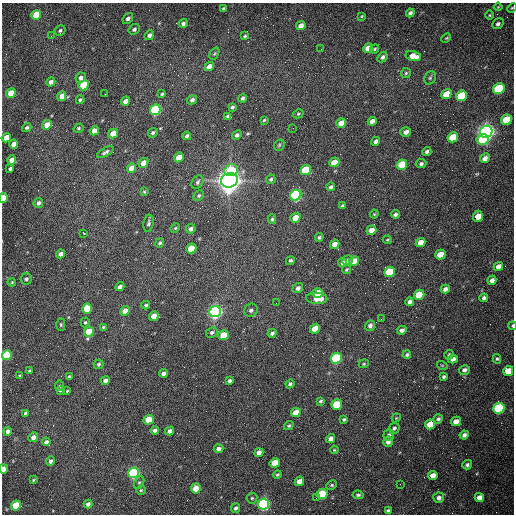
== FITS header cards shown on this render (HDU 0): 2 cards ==
NAXIS1  =                  512 /fastest changing axis
NAXIS2  =                  512 /next to fastest changing axis

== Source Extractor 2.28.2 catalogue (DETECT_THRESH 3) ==
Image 512 x 512 px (HDU 0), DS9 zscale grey, 1 PNG px = 1 image px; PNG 516 x 516 px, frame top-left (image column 1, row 512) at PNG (2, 3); each listed source drawn as its Kron ellipse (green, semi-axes under 4 px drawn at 4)
Background 1500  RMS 22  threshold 67.3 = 3 sigma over >= 5 px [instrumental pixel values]
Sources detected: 215; all 215 listed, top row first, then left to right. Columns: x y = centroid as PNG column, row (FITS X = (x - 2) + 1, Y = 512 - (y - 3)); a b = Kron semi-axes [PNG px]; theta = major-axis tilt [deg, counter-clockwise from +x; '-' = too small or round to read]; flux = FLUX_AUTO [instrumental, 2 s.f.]
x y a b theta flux
498 7 4 2 - 1.2e+03
223 8 4 3 - 1.9e+03
512 8 5 4 - 1.7e+03
410 13 4 3 - 4.0e+03
36 15 5 4 - 4.8e+04
490 15 4 3 - 1.4e+03
362 16 3 3 - 1.3e+03
128 18 6 4 50 4.6e+03
183 23 5 4 - 4.1e+03
498 24 6 5 - 3.6e+03
301 26 5 4 - 9.6e+03
134 29 6 5 - 3.2e+03
60 30 6 5 - 3.0e+03
149 35 5 4 - 4.6e+03
51 36 3 2 - 1.6e+03
245 36 4 3 - 2.1e+03
446 38 5 3 - 1.5e+03
368 48 5 4 - 1.2e+04
321 49 2 2 - 5.9e+02
375 49 5 3 - 2.1e+03
214 54 6 4 58 2.0e+03
413 56 8 5 -13 1.8e+04
382 57 6 4 49 4.5e+03
209 67 5 4 - 1.2e+04
406 73 5 5 - 2.2e+03
81 78 5 5 - 4.8e+03
430 78 7 5 61 2.9e+03
51 82 5 4 - 7.9e+03
84 85 5 5 - 6.3e+04
499 89 6 5 - 1.4e+05
11 93 5 4 - 3.1e+04
105 94 2 2 - 7.9e+02
162 94 4 3 - 1.9e+03
446 94 5 4 - 3.3e+04
62 96 5 4 - 1.1e+04
462 96 5 5 - 9.6e+04
243 98 4 3 - 3.9e+03
80 100 4 3 - 2.4e+03
192 100 5 4 - 4.4e+03
126 101 5 4 - 1.0e+04
232 107 4 3 - 2.6e+03
155 110 5 5 - 2.6e+05
298 114 6 4 29 1.8e+03
228 116 4 3 - 2.7e+03
264 120 4 4 - 1.6e+03
506 120 5 5 - 5.0e+04
372 121 4 4 - 7.8e+03
341 123 5 4 - 1.6e+04
47 125 5 4 - 1.8e+04
27 128 5 4 - 3.0e+03
79 128 5 4 - 2.2e+03
293 128 2 2 - 6.8e+02
94 131 5 4 - 1.6e+04
406 132 5 4 - 7.5e+03
486 132 6 6 - 1.1e+06
153 133 5 4 - 3.1e+03
113 134 5 4 - 2.0e+04
237 135 5 4 - 3.9e+03
187 136 4 3 - 3.4e+03
453 137 5 5 - 5.5e+04
6 138 5 4 - 1.9e+04
483 139 6 5 - 4.3e+04
376 141 4 4 - 4.7e+03
13 144 4 4 - 8.7e+03
279 145 6 4 48 2.2e+03
105 152 9 4 30 4.1e+03
427 152 5 4 - 3.8e+03
179 157 5 4 - 2.6e+04
485 158 5 4 - 8.2e+03
12 160 5 4 - 1.2e+04
334 162 5 4 - 2.3e+04
143 163 5 4 - 1.0e+04
421 164 5 4 - 3.3e+03
402 165 5 5 - 6.2e+04
132 168 5 4 - 1.5e+04
10 169 4 3 - 3.2e+03
231 170 7 6 - 5.6e+04
306 170 5 5 - 6.9e+04
271 179 5 4 - 3.0e+03
229 180 8 7 - 2.2e+06
197 182 7 5 59 3.8e+03
331 187 4 3 - 3.5e+03
144 192 3 3 - 1.7e+03
199 195 5 5 - 2.5e+03
296 195 6 5 - 3.5e+05
3 198 5 3 - 3.8e+04
38 203 5 4 - 4.3e+03
342 206 3 3 - 2.7e+03
374 214 4 3 - 1.4e+03
395 214 4 4 - 3.7e+03
478 216 5 5 - 2.1e+04
295 218 5 4 - 2.2e+04
272 219 5 4 - 2.0e+03
148 223 9 5 80 3.6e+03
175 228 5 4 - 1.6e+03
191 229 5 4 - 4.3e+03
371 230 5 4 - 1.4e+04
84 233 3 3 - 3.7e+03
319 237 4 4 - 2.7e+03
387 240 4 3 - 1.6e+03
160 243 5 4 - 2.9e+03
421 243 5 4 - 1.8e+04
335 244 5 4 - 1.2e+04
191 248 5 4 - 3.5e+04
61 254 4 4 - 7.7e+03
440 255 5 4 - 2.7e+04
290 260 5 4 - 2.8e+03
347 260 6 5 - 7.0e+03
354 261 5 4 - 2.2e+04
342 262 4 4 - 4.0e+03
498 266 5 4 - 1.0e+04
346 270 5 4 - 1.7e+03
389 272 5 5 - 6.6e+04
26 279 6 5 - 3.3e+03
492 280 5 4 - 6.6e+03
12 282 4 4 - 1.5e+03
120 287 5 3 - 5.8e+03
298 288 5 4 - 6.4e+03
445 289 5 4 - 6.1e+03
318 293 5 4 - 2.6e+04
419 295 5 5 - 4.9e+04
317 298 10 5 -4 1.8e+04
484 298 4 4 - 3.8e+03
410 302 4 4 - 5.3e+03
276 303 2 2 - 8.8e+02
146 305 4 3 - 2.4e+03
87 309 5 5 - 4.4e+04
251 310 7 6 - 5.0e+03
125 311 5 4 - 1.5e+04
215 312 6 5 - 7.3e+05
154 316 5 4 - 1.3e+04
381 319 2 2 - 8.4e+02
85 322 5 4 - 2.5e+03
61 325 6 4 -88 2.2e+03
370 325 5 4 - 4.6e+03
512 326 4 3 - 1.9e+03
103 327 4 4 - 1.7e+03
315 329 5 4 - 2.9e+04
402 330 5 4 - 5.9e+03
89 332 5 4 - 4.1e+04
212 332 6 5 - 3.6e+03
272 333 4 4 - 4.4e+03
224 335 5 5 - 3.7e+04
7 355 5 5 - 8.2e+04
407 355 4 4 - 3.0e+03
449 355 5 4 - 2.1e+03
336 358 6 5 - 1.7e+05
453 359 5 4 - 8.8e+03
497 359 5 4 - 2.0e+03
98 364 5 5 - 3.0e+03
364 364 5 4 - 1.7e+03
442 365 5 3 - 1.3e+03
464 370 6 4 15 4.5e+03
29 371 3 3 - 1.6e+03
508 371 5 5 - 3.1e+04
163 373 4 4 - 5.2e+03
19 376 3 3 - 1.6e+03
69 377 4 3 - 3.3e+03
444 377 4 3 - 2.5e+03
105 380 4 4 - 5.6e+03
229 381 4 3 - 3.6e+03
290 384 4 4 - 3.4e+03
59 386 5 4 - 1.8e+03
60 390 3 3 - 2.2e+03
67 391 3 3 - 1.4e+03
320 401 4 3 - 2.4e+03
337 404 5 5 - 6.6e+04
499 408 5 5 - 1.6e+05
296 412 5 4 - 1.7e+04
26 413 4 3 - 4.5e+03
396 418 4 3 - 1.4e+03
344 419 4 3 - 2.4e+03
438 419 5 4 - 3.4e+03
149 420 5 4 - 3.4e+04
456 421 5 4 - 1.1e+04
430 424 5 5 - 2.0e+04
289 426 5 4 - 2.4e+03
394 428 6 5 - 3.6e+03
155 430 4 3 - 4.2e+03
7 431 4 4 - 6.0e+03
170 431 4 4 - 6.6e+03
389 435 6 5 - 3.4e+03
464 435 4 4 - 5.1e+03
33 437 5 4 - 7.6e+03
331 439 5 4 - 6.8e+03
46 442 4 4 - 6.1e+03
388 442 5 4 - 6.6e+03
218 449 5 4 - 5.0e+03
334 450 4 3 - 1.6e+03
259 453 5 4 - 8.0e+03
51 461 5 4 - 4.8e+03
275 463 5 4 - 3.1e+04
467 465 5 4 - 3.2e+03
3 469 4 3 - 1.3e+04
134 473 5 5 - 3.5e+05
277 474 4 3 - 2.2e+03
433 475 5 4 - 1.2e+04
33 480 3 3 - 1.6e+03
299 481 5 4 - 1.1e+04
139 483 7 4 63 2.5e+03
400 484 2 2 - 6.5e+02
332 485 6 4 26 2.2e+03
196 488 5 5 - 2.3e+04
141 490 5 4 - 2.0e+03
322 494 5 5 - 1.0e+05
358 495 6 4 -7 2.7e+03
479 497 4 4 - 1.0e+04
252 498 5 5 - 2.1e+03
316 498 2 2 - 3.6e+03
439 498 5 5 - 5.8e+03
88 504 4 4 - 5.7e+03
264 504 5 5 - 4.3e+05
16 505 5 5 - 5.0e+04
236 508 5 4 - 3.7e+03
388 511 4 4 - 3.9e+03
At the frame edge (FLAGS 8, measured only in part): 4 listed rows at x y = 512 8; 3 198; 512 326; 3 469